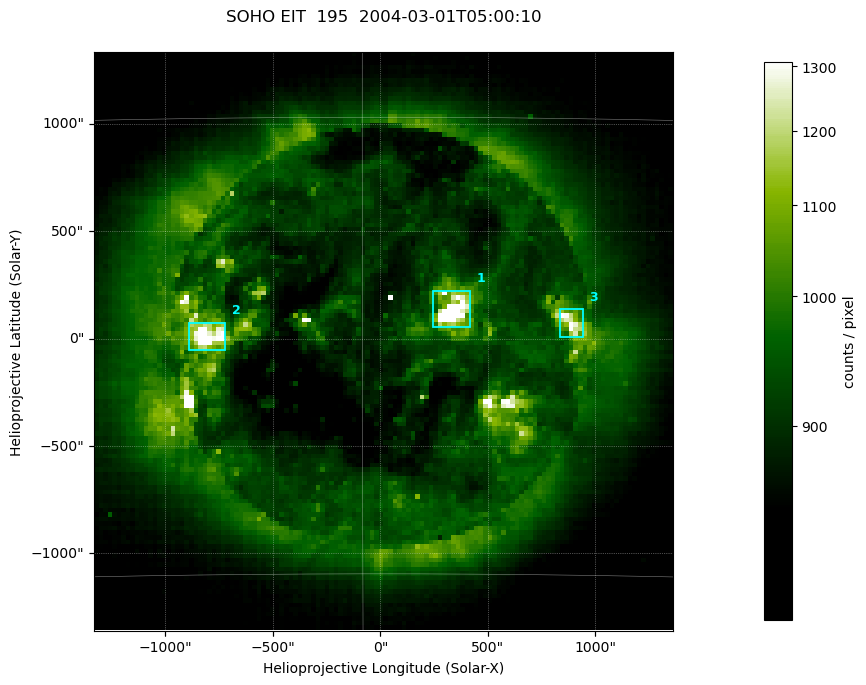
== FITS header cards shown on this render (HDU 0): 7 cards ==
TELESCOP= 'SOHO    '
INSTRUME= 'EIT     '
WAVELNTH=                  195
DATE-OBS= '2004-03-01T05:00:10.532Z'
CTYPE1  = 'Solar-X '
CTYPE2  = 'Solar-Y '
BUNIT   = 'counts / pixel'

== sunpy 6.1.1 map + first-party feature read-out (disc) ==
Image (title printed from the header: SOHO EIT  195  2004-03-01T05:00:10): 128 x 128 px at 21 arcsec/px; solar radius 7833 arcsec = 372 px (partial field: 3.8% of the solar disc is inside the frame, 100% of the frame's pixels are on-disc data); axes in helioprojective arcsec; data unit counts / pixel (BUNIT, on the colour bar)
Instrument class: DISC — disc imager (sunpy class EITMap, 195 A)
Bright regions (active regions / flare kernels): reference = the on-disc median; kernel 3 px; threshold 5 sigma = 245 counts / pixel over a disc level ~897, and >= 1.15x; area >= 16 px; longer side >= 3 px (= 63 arcsec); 3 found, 3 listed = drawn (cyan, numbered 1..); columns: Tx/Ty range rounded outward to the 50 arcsec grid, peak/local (2 s.f.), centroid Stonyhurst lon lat
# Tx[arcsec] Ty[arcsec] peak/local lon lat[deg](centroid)
1 250..450 50..250 1.7 +3 -6
2 -900..-700 -50..100 1.7 -5 -7
3 800..950 0..150 1.4 +7 -7